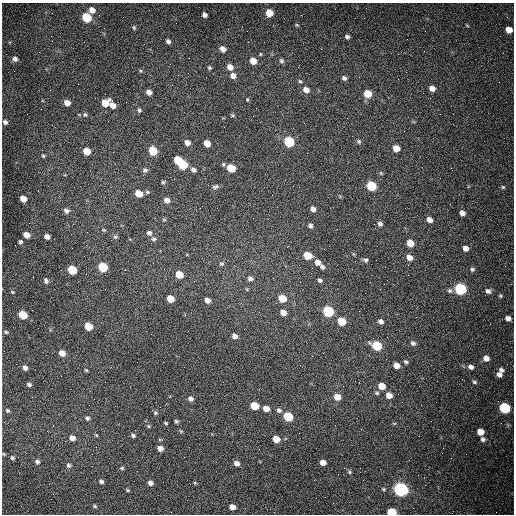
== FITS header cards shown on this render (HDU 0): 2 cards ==
NAXIS1  =                  512 /fastest changing axis
NAXIS2  =                  512 /next to fastest changing axis

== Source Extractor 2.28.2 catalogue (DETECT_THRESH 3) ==
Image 512 x 512 px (HDU 0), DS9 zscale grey, 1 PNG px = 1 image px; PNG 516 x 516 px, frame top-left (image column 1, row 512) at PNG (2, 3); no overlay
Background 1480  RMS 22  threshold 66.4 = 3 sigma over >= 5 px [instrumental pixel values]
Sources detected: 170; all 170 listed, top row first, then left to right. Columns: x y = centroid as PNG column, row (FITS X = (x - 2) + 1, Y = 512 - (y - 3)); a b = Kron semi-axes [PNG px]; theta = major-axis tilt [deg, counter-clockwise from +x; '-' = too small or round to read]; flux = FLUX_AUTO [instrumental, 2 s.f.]
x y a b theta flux
92 10 6 5 - 13000
269 13 6 5 - 28000
204 15 5 4 - 5700
87 17 6 5 - 79000
297 25 5 3 - 1300
134 28 7 4 -64 2100
509 30 6 5 - 15000
51 36 2 2 - 1300
347 37 5 4 - 3600
168 41 4 4 - 4200
223 49 6 5 - 10000
260 54 4 4 - 1300
15 59 6 5 - 5700
253 61 6 5 - 19000
281 61 6 5 - 3100
230 67 6 5 - 12000
209 68 4 4 - 2300
140 71 6 4 -45 1800
233 76 6 5 - 8500
344 78 5 5 - 4300
300 81 5 4 - 2000
432 88 6 5 - 9800
306 90 6 5 - 10000
149 92 5 5 - 7600
105 94 2 2 - 670
368 94 6 5 - 33000
247 100 5 3 - 1400
67 103 5 5 - 12000
105 103 6 6 - 30000
112 105 7 5 -62 12000
139 110 6 5 - 3000
85 115 6 5 - 2600
232 115 6 4 -44 1800
5 122 5 5 - 4100
293 128 2 2 - 660
404 131 2 2 - 650
289 142 6 5 - 120000
359 142 6 5 - 2700
187 143 5 5 - 9100
207 143 5 5 - 18000
396 148 6 5 - 17000
86 151 5 5 - 28000
153 151 6 5 - 56000
43 156 7 4 -62 2100
177 160 5 5 - 37000
223 164 5 5 - 2400
183 165 6 5 - 92000
231 168 6 5 - 42000
145 170 6 5 - 4200
193 170 6 5 - 5200
381 173 5 5 - 1800
163 182 5 3 - 2300
371 186 6 5 - 90000
215 187 10 5 15 3700
299 187 2 2 - 1000
503 187 4 4 - 2000
147 192 6 5 - 2400
139 194 6 5 - 27000
23 199 5 5 - 18000
167 200 6 5 - 7900
313 209 6 5 - 6900
66 211 7 5 -18 5300
462 213 5 4 - 7400
164 220 6 4 -2 1600
429 220 6 5 - 8900
380 224 6 5 - 4500
310 226 5 5 - 4100
104 230 5 4 - 1500
149 233 6 6 - 4800
26 235 6 5 - 15000
47 237 5 4 - 8700
115 237 6 5 - 2400
154 239 6 6 - 3300
20 242 5 4 - 3000
410 243 6 5 - 21000
465 248 6 5 - 8600
324 249 2 2 - 670
307 256 6 5 - 35000
409 257 7 6 - 9500
365 260 6 5 - 3200
317 262 7 6 - 9000
221 264 6 5 - 2500
103 267 6 5 - 82000
322 267 5 4 - 4000
312 268 2 2 - 780
472 269 6 6 - 3200
72 270 6 5 - 71000
125 270 3 3 - 940
179 274 6 5 - 30000
273 278 2 2 - 860
250 279 6 6 - 4900
320 280 5 5 - 3300
46 281 7 5 -69 4300
247 289 5 3 - 1500
460 289 6 6 - 230000
450 291 7 6 - 3400
488 291 7 6 - 5600
12 292 5 4 - 1600
500 296 5 4 - 2000
282 298 6 5 - 33000
170 299 6 5 - 27000
207 300 5 4 - 8900
276 303 3 3 - 1400
328 311 6 5 - 160000
283 313 6 5 - 13000
23 315 6 5 - 55000
508 318 5 4 - 7300
341 321 6 5 - 40000
381 321 6 5 - 6100
88 326 6 5 - 45000
6 332 5 3 - 2100
234 336 6 5 - 6500
413 343 6 5 - 4000
377 346 7 5 -29 89000
62 353 5 5 - 14000
486 358 6 5 - 9500
406 362 5 4 - 2700
396 365 6 5 - 12000
471 367 5 5 - 6400
25 368 4 4 - 5600
86 370 4 3 - 1600
501 370 7 5 -16 4200
499 374 6 5 - 6800
474 382 6 4 -34 2500
29 384 4 3 - 2900
382 386 6 5 - 21000
377 393 6 5 - 2600
389 395 6 5 - 14000
337 397 6 6 - 18000
94 399 2 2 - 590
191 399 6 5 - 5300
254 406 6 5 - 41000
266 408 5 5 - 14000
505 408 6 6 - 150000
7 410 5 4 - 2300
279 410 6 5 - 4100
155 413 6 5 - 2500
288 416 6 5 - 80000
87 418 6 5 - 3500
176 421 5 4 - 2600
189 421 2 2 - 620
166 423 4 3 - 1700
394 423 6 4 1 1500
148 426 5 4 - 2000
181 431 6 4 -34 1600
480 432 6 5 - 17000
96 435 5 4 - 1600
133 435 6 5 - 3200
72 438 6 5 - 9200
276 439 5 5 - 22000
483 439 6 5 - 4100
160 440 5 3 - 1400
160 448 5 4 - 11000
4 454 4 3 - 1500
12 458 5 4 - 2900
37 462 6 6 - 4200
323 462 5 4 - 11000
236 463 6 5 - 7400
68 465 6 6 - 3200
122 468 5 4 - 2200
349 472 6 4 -23 2300
101 482 5 4 - 3600
150 483 5 4 - 6300
195 483 5 3 - 1400
401 489 6 6 - 590000
128 490 4 4 - 1700
316 498 2 2 - 3600
95 506 5 4 - 2100
232 507 6 5 - 11000
392 512 6 5 - 71000
At the frame edge (FLAGS 8, measured only in part): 1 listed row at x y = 392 512